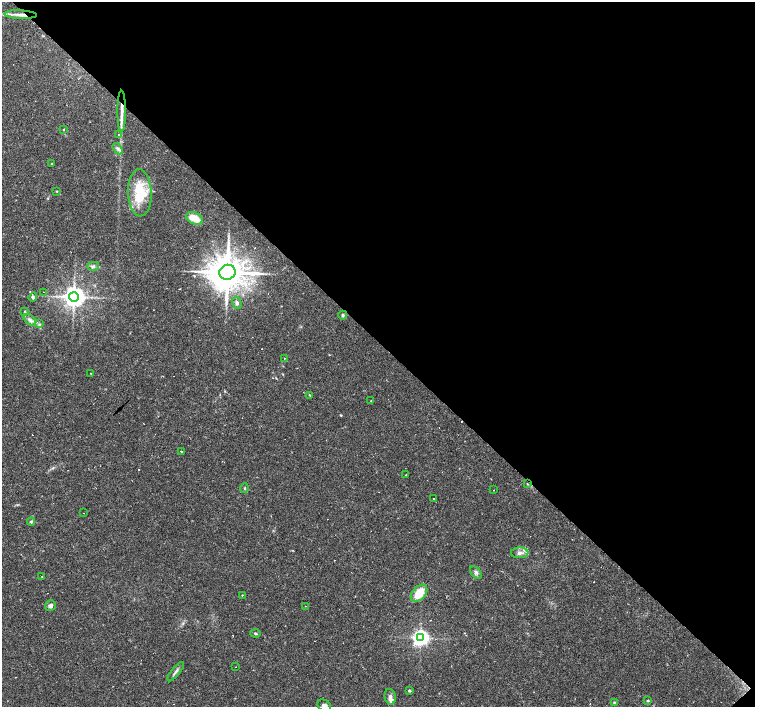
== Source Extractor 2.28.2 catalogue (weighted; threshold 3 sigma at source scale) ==
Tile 8 of 4 x 4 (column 4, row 2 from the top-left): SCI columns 4516-6020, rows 2973-4381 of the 6021 x 6009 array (HDU 1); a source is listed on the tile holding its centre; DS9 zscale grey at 2 x 2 block average (1 PNG px = mean of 2 x 2 image px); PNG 757 x 709 px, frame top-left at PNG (2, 2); each listed source drawn as its Kron ellipse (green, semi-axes under 4 px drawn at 4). Shown black and unused: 48% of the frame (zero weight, under 2 of 3 exposures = <1% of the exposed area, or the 3 px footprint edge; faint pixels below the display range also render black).
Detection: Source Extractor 2.28.2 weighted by HDU 2 'WHT'; one run over the whole footprint, this tile lists its part. Background 0.0388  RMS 0.0031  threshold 0.0141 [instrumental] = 3 sigma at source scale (4.5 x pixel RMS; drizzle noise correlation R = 1.50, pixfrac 1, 0.0396/0.0396 arcsec/px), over >= 5 px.
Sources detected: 79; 1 inside a brighter object's white glare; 27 cosmic-ray / hot-pixel residue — neither listed nor drawn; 4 inside a brighter listed object's ellipse — not listed separately; the other 47 listed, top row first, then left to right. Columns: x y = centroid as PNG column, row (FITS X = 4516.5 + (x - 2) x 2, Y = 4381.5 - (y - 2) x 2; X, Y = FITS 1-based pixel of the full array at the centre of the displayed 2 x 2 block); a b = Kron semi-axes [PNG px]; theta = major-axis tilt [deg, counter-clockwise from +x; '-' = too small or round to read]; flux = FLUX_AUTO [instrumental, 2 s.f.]
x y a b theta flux
20 15 16 3 -3 4.5
122 111 21 4 -90 6.8
64 129 3 2 - 0.38
118 135 2 2 - 0.58
118 149 6 4 -58 1.8
52 163 2 2 - 0.95
57 191 3 2 - 0.53
140 193 23 12 -88 29
194 218 9 5 -26 11
93 266 6 4 15 1.6
227 272 8 7 - 2500
43 292 2 2 - 0.26
33 297 4 4 - 1.8
74 297 5 5 - 690
237 303 6 4 -76 1.8
25 312 4 3 - 0.81
343 315 4 4 - 1.1
30 320 7 4 -39 2.9
39 324 3 2 - 0.69
284 358 2 2 - 0.39
91 373 2 2 - 0.32
310 395 3 3 - 0.47
371 401 2 2 - 0.28
181 451 2 2 - 0.54
406 475 2 2 - 0.67
527 484 3 2 - 0.42
244 488 5 2 - 0.65
494 490 2 2 - 0.74
433 499 2 2 - 0.65
84 513 2 2 - 0.51
31 522 4 3 - 1
520 553 8 5 2 3.2
476 572 7 4 -49 1.9
42 577 2 2 - 0.53
419 593 10 6 49 15
242 595 2 2 - 0.57
50 606 5 5 - 2.6
305 606 2 2 - 0.25
255 633 5 3 - 0.9
420 638 4 4 - 290
236 667 2 2 - 0.35
176 672 12 3 52 2
409 691 3 2 - 1.2
390 697 8 5 -78 3.1
648 700 3 2 - 0.92
614 702 4 3 - 0.72
324 706 7 5 -35 2.1
Overlapping masked pixels (flux is a lower limit): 2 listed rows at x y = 20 15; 122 111
Isophote crosses this tile's border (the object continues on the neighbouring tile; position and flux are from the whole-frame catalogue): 1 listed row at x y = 324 706
Diffuse or blended objects may show on this block-average render without a row.